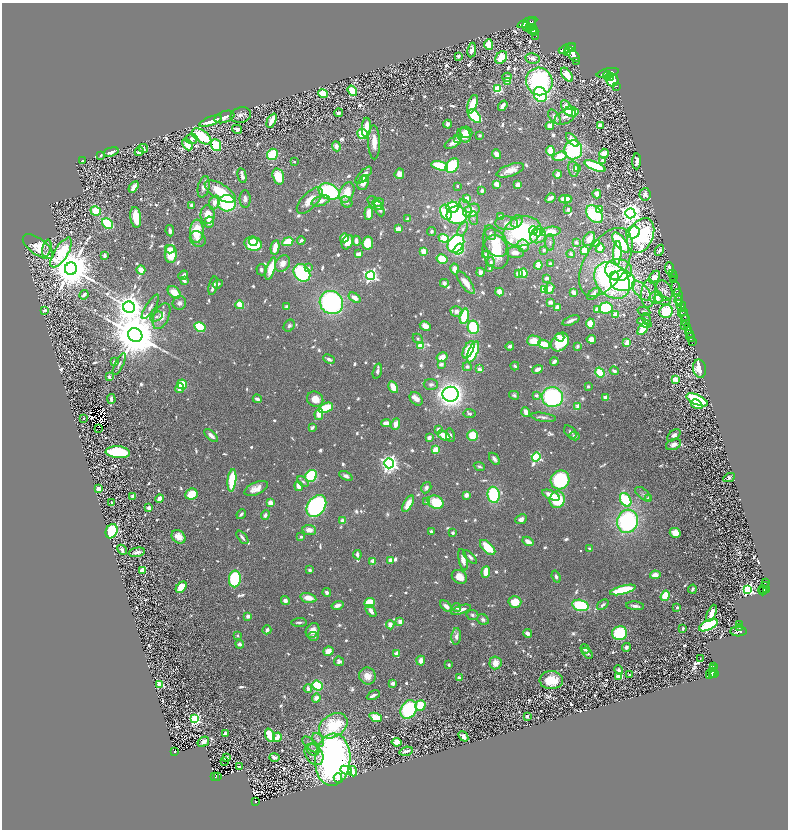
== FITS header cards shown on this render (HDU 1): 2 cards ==
NAXIS1  =                 1572
NAXIS2  =                 1655

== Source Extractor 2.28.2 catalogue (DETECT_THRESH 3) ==
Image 1572 x 1655 px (HDU 1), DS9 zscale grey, zoomed out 1/2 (1 PNG px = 2 x 2 image px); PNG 790 x 832 px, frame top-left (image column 2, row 1654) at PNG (2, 3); each listed source drawn as its Kron ellipse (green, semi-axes under 4 px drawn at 4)
Background 0.706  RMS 0.02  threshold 0.0601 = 3 sigma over >= 5 px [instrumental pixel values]
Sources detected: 1327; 90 cannot appear on this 1/2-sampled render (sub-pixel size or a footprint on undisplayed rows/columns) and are neither listed nor drawn; of the other 1237, the 500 brightest by FLUX_AUTO listed and drawn (737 fainter detections omitted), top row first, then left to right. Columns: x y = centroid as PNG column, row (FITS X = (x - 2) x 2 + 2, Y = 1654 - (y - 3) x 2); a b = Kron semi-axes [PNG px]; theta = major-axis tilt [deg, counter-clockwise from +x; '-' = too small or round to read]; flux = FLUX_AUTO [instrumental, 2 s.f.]
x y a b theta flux
531 22 5 2 - 320
527 23 10 3 22 1600
526 26 5 2 - 830
529 27 3 3 - 590
531 27 4 2 - 420
532 29 5 2 - 980
534 31 4 3 - 790
535 36 2 1 - 50
488 44 5 4 - 100
571 47 3 2 - 150
567 48 9 4 23 1800
471 50 7 3 80 27
567 53 3 2 - 320
572 54 10 4 -47 2500
458 56 3 3 - 16
501 57 7 5 57 110
532 58 7 5 -10 27
576 61 2 1 - 70
607 73 11 3 13 3100
566 75 8 4 -53 120
607 75 4 3 - 1400
506 77 5 4 - 15
609 77 4 3 - 3400
612 80 6 6 - 5900
507 81 3 3 - 60
539 81 14 13 - 910
616 86 3 2 - 110
497 89 3 3 - 400
352 91 5 4 - 190
323 94 5 4 - 150
540 94 8 6 -63 360
472 104 10 4 69 89
502 106 6 3 55 32
566 108 8 4 -59 56
571 111 7 5 -6 190
338 113 4 3 - 23
240 115 10 7 13 24
474 116 8 5 -49 420
224 117 10 5 21 33
554 117 8 5 -54 16
565 117 12 6 29 24
210 121 12 3 21 130
271 121 7 3 64 68
447 124 4 3 - 23
600 125 3 2 - 120
549 126 4 3 - 50
366 128 10 4 86 72
237 129 5 3 - 32
466 132 6 5 - 59
362 134 6 4 -39 280
463 135 8 6 -59 67
479 135 3 3 - 11
201 136 11 6 -35 340
191 139 6 5 - 19
457 139 4 3 - 17
572 140 8 3 -48 60
374 142 17 6 -89 63
453 143 9 5 30 27
187 145 6 4 -48 91
215 145 6 5 - 230
336 146 5 4 - 26
143 148 5 4 - 14
573 150 9 9 - 400
550 151 5 3 - 86
111 152 7 3 16 25
139 152 5 3 - 41
272 154 6 5 - 210
496 154 5 3 - 63
604 154 5 4 - 61
100 155 3 2 - 24
559 156 7 4 14 94
82 160 2 2 - 20
602 161 4 3 - 44
636 161 8 3 86 27
294 162 2 2 - 14
452 165 8 6 53 250
439 166 8 4 -14 330
594 166 11 4 -22 420
573 169 8 5 -79 20
577 169 3 3 - 65
510 170 14 5 19 58
399 174 5 4 - 40
557 174 4 3 - 36
242 175 7 3 -78 19
363 175 11 4 47 35
278 177 8 5 -74 140
365 178 4 4 - 13
362 183 7 5 69 45
496 184 4 3 - 56
517 185 3 3 - 46
457 186 2 2 - 12
133 187 6 3 59 30
203 187 11 5 75 32
481 190 3 3 - 18
220 191 17 7 -31 150
328 191 11 7 -22 450
346 192 10 7 66 110
596 194 4 3 - 55
644 194 6 5 - 21
466 198 3 3 - 54
550 198 5 3 - 28
245 199 9 5 -87 21
565 199 6 4 1 78
309 200 17 7 46 73
568 200 3 3 - 15
320 201 9 5 18 32
214 202 7 5 69 39
346 202 6 5 - 13
378 202 5 4 - 19
226 203 9 8 - 430
374 203 9 5 -44 26
191 205 4 3 - 18
465 206 8 4 -51 14
452 207 6 5 - 280
379 209 8 4 -64 27
599 209 3 3 - 100
471 210 9 6 29 100
567 210 3 3 - 14
95 211 5 4 - 120
446 212 8 5 -69 200
368 213 6 4 85 61
630 213 5 5 - 4700
594 214 10 7 -48 360
207 215 9 7 -88 83
456 215 10 9 - 410
135 217 10 5 -83 110
500 217 3 3 - 33
473 218 6 4 -85 11
407 219 3 3 - 24
516 221 6 5 - 25
209 222 5 4 - 25
506 223 11 7 -3 47
107 224 6 5 - 270
398 229 4 3 - 55
462 229 8 4 61 16
169 231 5 3 - 14
196 231 11 7 86 150
431 231 4 4 - 11
522 231 19 14 15 660
533 231 4 4 - 78
538 231 5 5 - 69
550 232 10 4 6 94
632 232 7 6 - 190
490 233 8 5 -65 15
640 235 18 12 66 790
538 236 8 7 - 48
344 238 4 4 - 65
443 238 5 4 - 170
197 239 8 7 - 27
589 239 8 5 56 38
301 240 4 3 - 14
356 241 5 3 - 25
253 242 4 3 - 73
287 242 6 3 26 200
347 242 7 5 61 53
495 242 15 11 -58 130
549 242 8 4 -89 14
576 242 4 4 - 12
367 243 6 5 - 130
620 243 12 5 -52 410
253 244 9 7 -13 270
455 244 10 7 52 470
596 244 3 3 - 41
523 246 6 6 - 53
37 247 17 8 -35 230
274 247 7 3 79 68
46 248 9 4 75 12
599 248 4 3 - 58
169 249 5 4 - 25
458 249 6 4 55 220
543 250 3 3 - 12
584 250 4 3 - 62
659 250 6 3 60 22
423 251 3 3 - 59
495 252 17 13 -74 160
515 252 9 5 -6 41
61 253 17 7 58 390
617 253 12 3 87 200
170 254 9 6 -89 130
358 254 4 3 - 46
570 254 4 3 - 14
485 255 3 3 - 30
104 256 4 3 - 18
442 259 5 4 - 110
490 262 5 4 - 16
605 262 38 21 59 180
282 263 9 6 54 35
550 264 3 3 - 18
538 265 4 3 - 88
308 268 3 3 - 13
70 269 6 6 - 24000
270 269 11 4 73 140
454 269 5 4 - 48
489 269 3 2 - 24
669 269 6 3 -85 20
140 270 4 4 - 50
261 270 6 5 - 13
618 270 13 11 -4 140
480 272 4 3 - 32
301 273 9 7 -52 380
523 273 5 4 - 83
518 274 4 3 - 60
672 274 2 1 - 23
183 275 5 2 - 22
370 276 4 4 - 1400
614 276 4 3 - 100
654 277 7 4 56 45
673 277 3 1 - 23
546 278 3 2 - 24
673 279 2 1 - 17
612 280 20 15 -50 900
184 281 3 2 - 20
622 281 12 10 -5 950
444 283 4 4 - 17
465 283 13 5 -54 50
217 284 5 3 - 12
213 286 9 3 77 42
549 288 6 4 64 49
676 288 7 2 -77 1400
544 289 3 3 - 290
641 291 12 6 -48 29
664 291 11 7 -64 22
174 292 7 5 -40 70
499 292 4 3 - 72
573 292 4 3 - 53
648 293 14 7 85 30
593 294 7 4 45 24
83 295 5 2 - 17
678 295 6 2 -75 1100
656 297 7 6 - 91
354 298 6 4 -36 39
662 300 9 4 -19 11
678 300 4 2 - 430
331 302 12 11 - 810
550 302 4 3 - 35
179 303 7 6 - 19
679 303 4 2 - 460
239 305 4 3 - 100
681 306 5 3 - 550
129 307 6 5 - 7700
150 307 14 4 57 20
286 307 4 3 - 16
557 307 3 3 - 35
605 308 7 5 5 310
597 309 3 3 - 44
44 310 3 2 - 30
456 311 6 5 - 26
666 311 7 6 - 250
683 311 4 2 - 310
643 312 6 3 -18 11
615 314 3 3 - 82
683 315 7 3 -51 790
161 316 14 7 67 51
464 316 8 4 78 230
156 317 6 4 29 13
646 319 6 4 -76 11
570 320 9 3 22 18
685 321 7 2 -77 1800
590 323 5 4 - 69
644 323 7 3 -23 47
289 326 6 5 - 13
425 326 6 4 -28 40
684 326 2 1 - 130
199 327 6 4 -28 200
473 327 7 5 -80 290
687 328 2 2 - 390
642 329 7 3 54 150
688 331 2 2 - 420
689 333 2 2 - 160
135 335 7 6 - 33000
559 337 4 3 - 30
690 337 4 3 - 250
417 339 5 4 - 11
591 339 4 4 - 34
533 341 7 5 -2 89
692 341 2 1 - 120
559 342 10 8 50 190
626 343 4 3 - 45
544 344 6 4 -23 100
420 345 4 4 - 79
509 346 4 3 - 17
577 346 4 3 - 11
468 350 9 4 62 100
472 352 11 5 67 280
442 357 6 4 30 44
328 359 6 3 -26 18
554 361 4 2 - 26
114 362 3 3 - 12
119 364 12 3 64 13
441 364 4 3 - 22
514 366 4 3 - 11
467 367 4 4 - 14
479 369 3 2 - 33
537 369 5 3 - 38
699 369 9 6 -78 75
377 371 8 4 74 12
614 371 4 3 - 16
599 373 5 4 - 160
109 377 3 2 - 36
675 380 3 3 - 130
182 384 5 4 - 120
430 384 7 5 -7 13
588 386 3 3 - 13
393 387 6 3 -60 96
179 388 5 4 - 48
450 394 8 7 - 2900
514 395 5 4 - 11
536 395 4 4 - 14
552 397 10 10 - 600
605 398 4 3 - 47
111 399 5 3 - 13
257 399 4 3 - 25
315 399 8 7 - 60
416 399 7 5 -47 33
697 400 11 5 -24 450
696 404 6 4 -30 150
577 407 3 3 - 110
325 408 8 4 23 170
525 412 5 3 - 41
318 414 6 4 79 70
469 414 6 4 -6 11
543 417 12 4 -8 16
83 418 2 2 - 11
386 423 5 3 - 40
395 424 6 4 70 39
312 427 4 3 - 15
98 428 3 1 - 11
438 429 3 3 - 28
570 432 8 5 -46 11
450 435 7 4 -78 15
673 435 8 4 42 23
211 436 8 3 -40 33
443 436 7 4 -30 68
472 436 5 5 - 120
574 436 5 4 - 13
429 438 4 3 - 23
673 444 8 5 23 32
435 450 4 3 - 98
117 452 12 6 -4 380
536 457 5 4 - 560
494 459 7 3 -53 17
388 463 5 4 - 2400
479 467 6 3 -23 11
311 476 6 5 - 410
345 476 7 4 -25 19
728 478 6 3 28 12
231 480 11 4 84 290
560 480 10 9 - 400
302 481 6 4 -36 12
298 486 5 3 - 47
256 488 12 6 23 56
426 488 6 4 58 18
98 489 4 3 - 34
191 494 6 5 - 110
643 494 9 5 -39 13
466 495 4 4 - 33
493 495 8 6 -81 310
551 495 9 4 -24 81
132 496 4 3 - 14
648 498 2 2 - 45
159 499 4 4 - 39
557 500 8 7 - 190
625 500 7 5 -61 340
426 502 4 3 - 30
435 502 8 6 -25 170
111 503 3 2 - 14
270 503 4 3 - 46
408 504 9 4 61 84
316 506 12 8 53 980
148 508 4 3 - 27
241 514 5 3 - 12
265 515 5 3 - 15
520 519 6 4 24 22
342 521 4 3 - 38
627 521 12 10 76 750
309 530 7 5 -7 39
111 531 7 5 66 490
431 531 2 2 - 30
452 533 3 3 - 11
675 533 5 5 - 61
178 537 7 6 - 54
242 537 8 3 -51 15
300 537 3 3 - 14
527 541 6 3 -30 37
487 547 9 5 -45 160
589 549 4 2 - 13
122 550 6 3 -48 19
136 552 8 4 12 24
357 555 5 3 - 21
470 557 9 4 -44 15
390 560 4 3 - 28
462 560 11 4 -78 45
372 561 2 2 - 89
142 570 4 3 - 58
309 570 3 2 - 18
485 572 6 3 83 96
655 575 5 4 - 44
459 577 8 6 -30 65
556 577 6 4 -71 13
234 579 8 6 85 420
765 583 2 2 - 120
765 585 2 2 - 160
181 587 6 4 47 93
692 589 4 2 - 11
763 589 3 2 - 230
622 590 13 4 14 250
747 590 4 4 - 900
762 590 5 4 - 450
766 590 2 2 - 350
326 592 4 3 - 16
665 596 5 3 - 190
308 598 8 4 -13 59
285 600 4 4 - 23
514 602 6 5 - 98
369 603 5 4 - 140
337 605 6 3 16 19
580 605 8 5 -15 330
602 605 6 3 38 12
446 606 7 4 -45 29
635 606 9 3 -5 18
456 607 4 3 - 13
676 607 2 2 - 28
460 610 10 3 18 28
370 611 7 3 -53 31
711 613 9 3 67 60
472 615 6 5 - 12
247 616 4 4 - 21
482 620 6 5 - 14
299 622 7 2 3 12
399 622 3 3 - 41
739 624 3 2 - 310
390 625 5 4 - 39
708 625 10 5 26 590
739 627 2 1 - 190
682 628 3 2 - 12
266 630 4 3 - 22
312 630 8 6 57 49
738 631 8 5 3 860
527 633 4 3 - 25
619 633 7 7 - 270
237 635 2 2 - 11
313 636 5 3 - 20
456 636 8 4 85 23
239 644 4 3 - 22
626 647 4 4 - 15
584 649 5 4 - 22
328 651 5 4 - 51
396 653 3 2 - 75
587 653 7 4 -49 12
700 658 2 1 - 18
338 661 5 4 - 17
420 661 5 4 - 33
495 663 6 6 - 56
448 665 3 2 - 14
713 666 2 2 - 98
713 669 2 2 - 130
618 670 5 3 - 14
710 673 6 4 63 440
712 673 2 1 - 76
714 673 3 2 - 360
629 675 2 2 - 20
367 676 8 8 - 46
618 676 3 3 - 130
459 678 2 2 - 45
551 680 12 9 -1 130
392 683 3 3 - 27
159 684 3 3 - 260
317 686 5 4 - 290
307 688 4 3 - 23
373 695 7 2 28 20
316 698 5 4 - 33
420 705 6 5 - 110
408 709 10 7 59 390
527 716 2 2 - 55
375 717 6 4 -22 96
194 719 4 4 - 660
333 726 15 11 34 360
225 733 4 3 - 31
269 735 7 4 -70 130
463 736 6 4 -49 23
277 737 4 3 - 40
317 740 7 5 -55 17
203 742 6 4 34 29
396 742 5 4 - 53
311 745 11 5 -43 17
313 750 6 5 - 11
406 751 7 3 16 23
174 752 3 2 - 110
313 754 11 8 -58 25
226 757 4 3 - 65
274 757 5 3 - 15
332 760 26 17 85 2100
224 761 2 1 - 38
239 767 4 3 - 17
345 770 6 4 -22 170
352 771 5 4 - 48
214 777 3 2 - 60
217 777 2 1 - 14
337 778 5 4 - 38
255 802 3 2 - 100
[737 fainter detections neither listed nor drawn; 90 sub-pixel or undisplayed-footprint detections neither listed nor drawn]